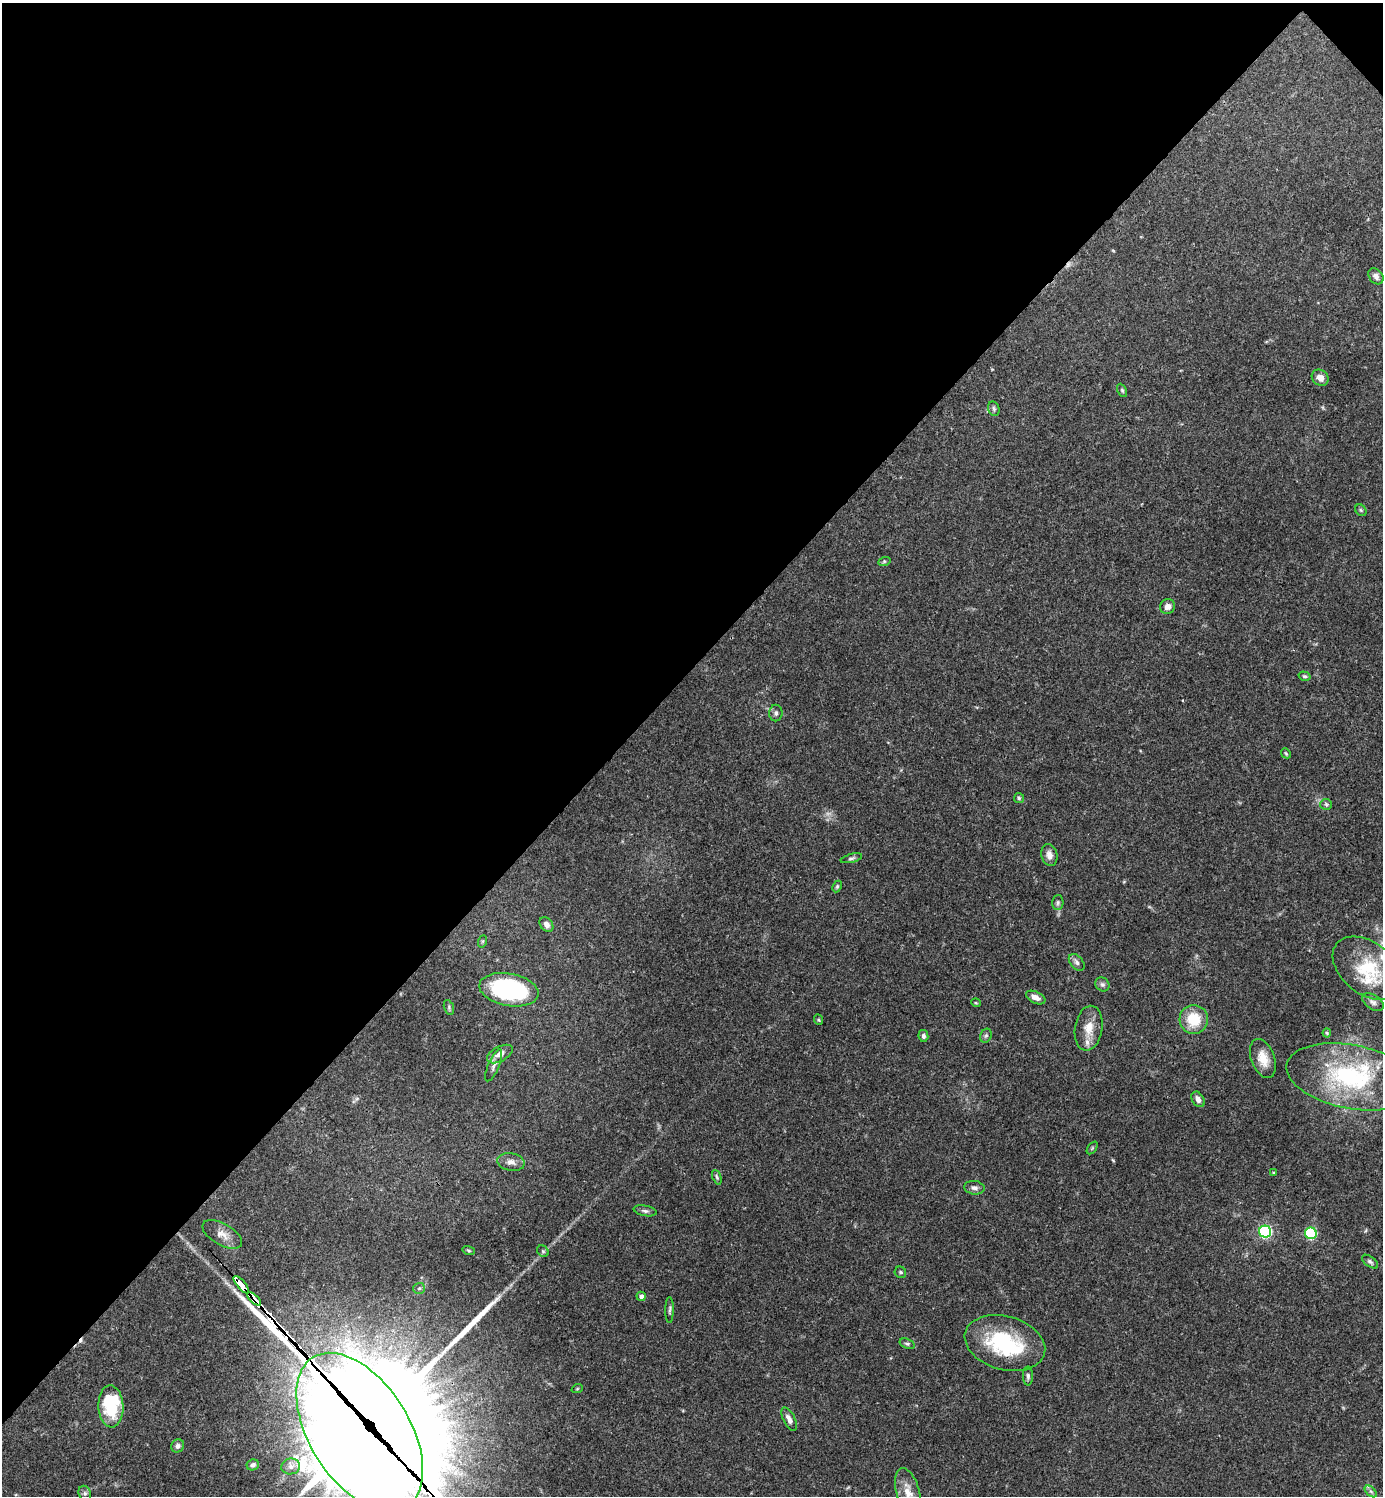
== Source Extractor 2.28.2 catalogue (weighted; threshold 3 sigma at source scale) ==
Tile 2 of 4 x 4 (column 2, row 1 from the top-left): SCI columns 1683-3063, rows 4486-5979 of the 5985 x 5985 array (HDU 1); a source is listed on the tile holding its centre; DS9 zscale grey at full resolution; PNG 1385 x 1498 px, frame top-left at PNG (2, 3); each listed source drawn as its Kron ellipse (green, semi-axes under 4 px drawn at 4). Shown black and unused: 45% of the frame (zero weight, under 3 of 4 exposures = <1% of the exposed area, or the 3 px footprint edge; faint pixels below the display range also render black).
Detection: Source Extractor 2.28.2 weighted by HDU 2 'WHT'; one run over the whole footprint, this tile lists its part. Background 0.153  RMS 0.0046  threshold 0.0206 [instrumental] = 3 sigma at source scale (4.5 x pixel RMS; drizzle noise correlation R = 1.50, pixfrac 1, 0.05/0.05 arcsec/px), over >= 5 px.
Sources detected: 88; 1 too faint to see at this stretch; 5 inside a brighter object's white glare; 7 cosmic-ray / hot-pixel residue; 2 long thin detections or spike segments (spike, bleed or trail) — neither listed nor drawn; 5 inside a brighter listed object's ellipse — not listed separately; the other 68 listed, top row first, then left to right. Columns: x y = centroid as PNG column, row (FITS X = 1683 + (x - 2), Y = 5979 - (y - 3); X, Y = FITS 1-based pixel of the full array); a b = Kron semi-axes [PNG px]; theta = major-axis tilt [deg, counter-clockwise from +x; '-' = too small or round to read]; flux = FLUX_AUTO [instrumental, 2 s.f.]
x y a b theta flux
1376 276 9 6 -52 1.9
1320 378 9 7 -37 3.1
1122 390 7 4 -63 0.75
994 409 7 5 -75 1.1
1361 510 6 5 - 0.75
884 562 6 4 20 0.62
1167 606 8 7 - 2.8
1304 676 6 4 -16 0.76
776 713 8 6 89 1.4
1286 753 5 4 - 0.56
1019 798 5 5 - 0.71
1326 804 6 5 - 0.81
1049 855 11 8 -76 2.7
851 858 11 4 14 0.93
837 886 6 4 64 0.69
1058 903 7 5 89 0.94
546 924 8 6 -50 2
483 941 6 4 71 0.6
1077 962 10 6 -49 1.6
1367 968 39 26 -38 24
1102 984 7 6 - 1.2
509 990 30 16 -11 62
1036 997 10 6 -25 2.6
1373 1002 12 7 -33 1.8
976 1003 5 3 - 0.38
449 1007 8 4 -73 0.8
1194 1019 14 14 - 14
819 1020 5 3 - 0.45
1089 1028 22 13 80 7.5
1327 1033 4 4 - 0.5
923 1036 6 5 - 1.2
986 1036 7 5 68 0.95
500 1054 14 7 28 3.2
1263 1059 20 11 -69 6.7
494 1065 17 5 67 1.9
1351 1077 66 32 -11 61
1198 1099 8 6 -56 2.4
1092 1148 7 4 54 0.54
511 1162 14 8 -10 3
1274 1173 3 3 - 0.43
717 1177 7 4 -69 0.76
974 1188 10 6 -7 1.7
645 1211 12 5 -11 1.3
1265 1232 6 6 - 84
1311 1233 6 6 - 50
222 1234 22 10 -29 4.7
469 1251 6 4 -18 0.6
543 1251 6 5 - 0.77
1370 1262 9 5 -37 1.1
900 1272 6 5 - 0.85
241 1285 11 4 -50 150
419 1288 6 5 - 0.88
641 1296 4 4 - 1.7
254 1299 8 4 -44 190
670 1310 13 3 89 0.95
1005 1343 41 26 -15 38
907 1344 8 4 -20 0.85
1028 1376 9 5 -89 1.2
577 1389 6 3 19 0.49
111 1406 21 12 -87 29
789 1419 13 6 -63 2.5
360 1432 88 50 -58 9100
178 1446 7 6 - 1.3
253 1465 6 5 - 1.3
291 1466 9 8 - 2.3
1371 1491 7 4 -44 0.91
908 1492 24 11 -74 7.1
85 1493 8 6 -69 1.1
Overlapping masked pixels (flux is a lower limit): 3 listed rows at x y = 241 1285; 254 1299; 360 1432
Isophote crosses this tile's border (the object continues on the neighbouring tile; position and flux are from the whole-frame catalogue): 2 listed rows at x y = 360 1432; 908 1492